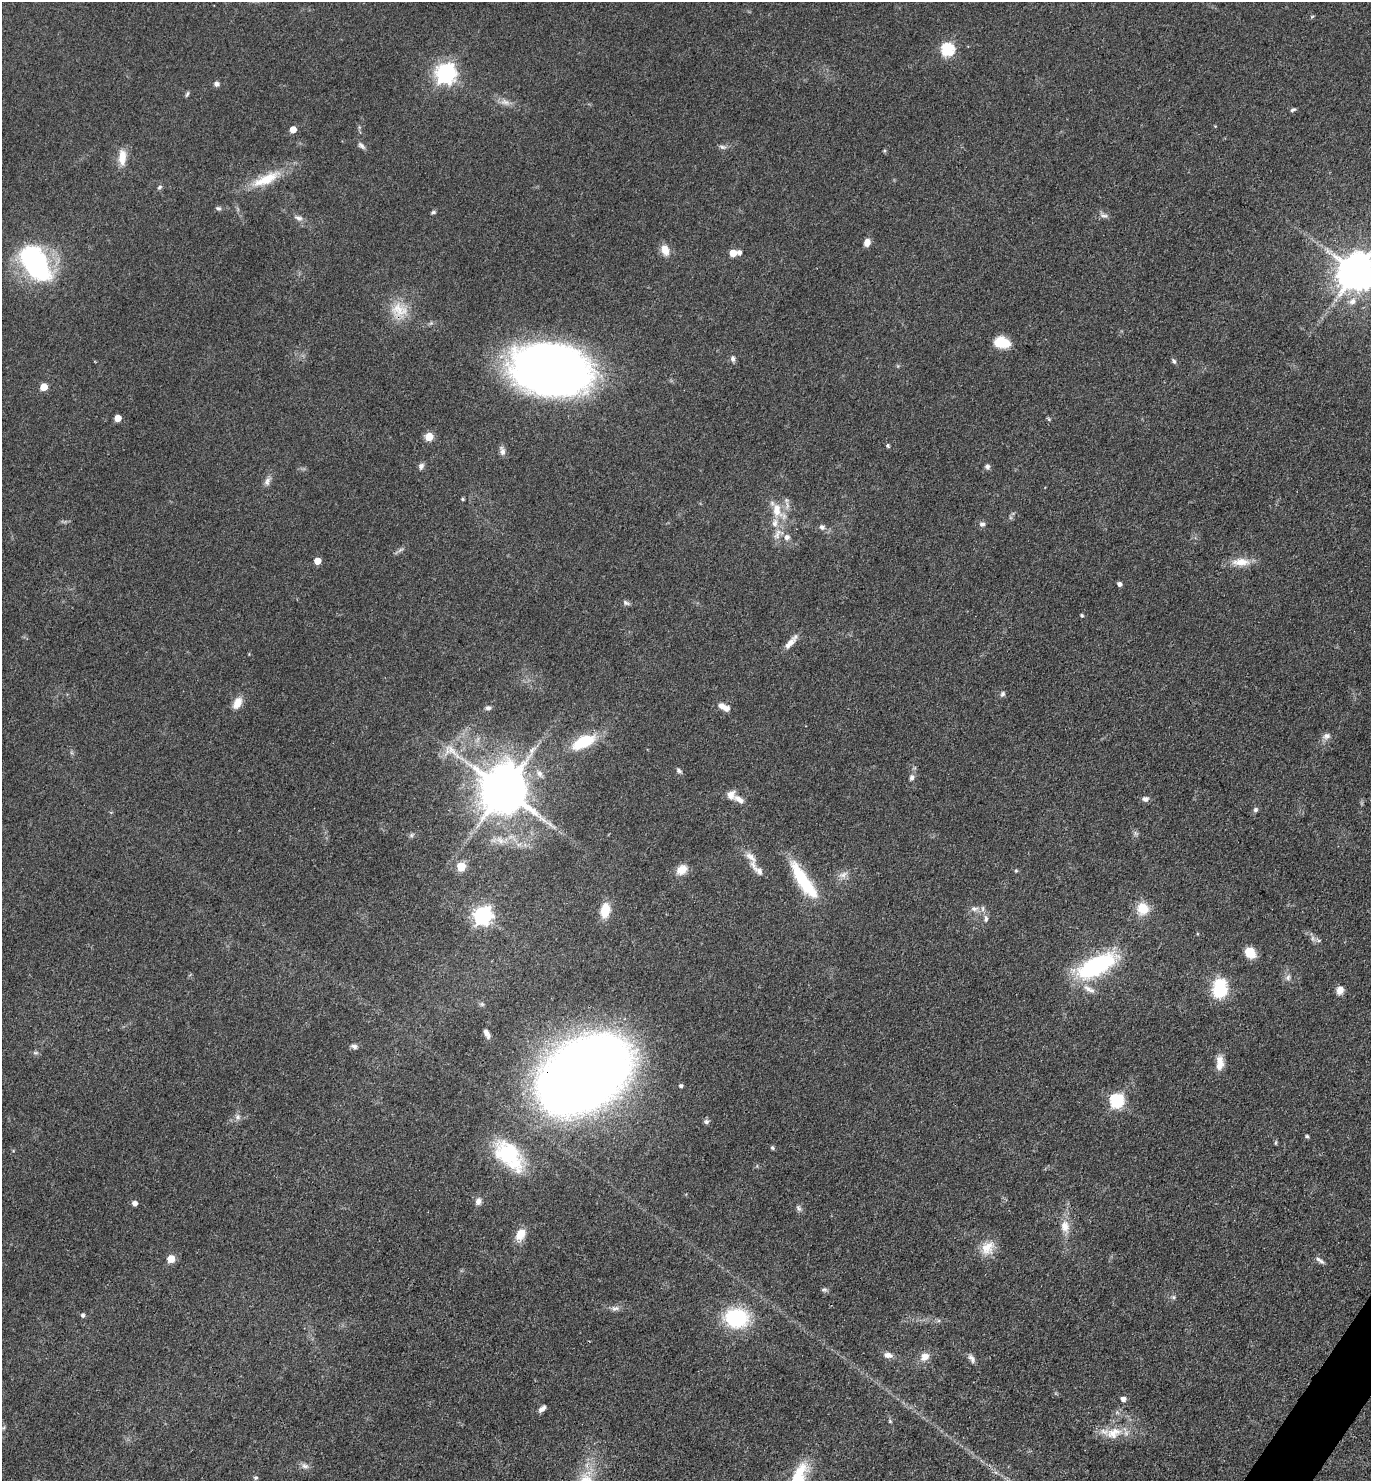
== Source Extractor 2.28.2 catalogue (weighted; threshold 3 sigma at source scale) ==
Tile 6 of 4 x 4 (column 2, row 2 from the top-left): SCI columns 1663-3031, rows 2959-4437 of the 5922 x 5917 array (HDU 1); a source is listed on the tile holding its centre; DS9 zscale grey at full resolution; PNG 1373 x 1483 px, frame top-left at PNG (2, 2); no overlay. Shown black and unused: <1% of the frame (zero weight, under 3 of 4 exposures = <1% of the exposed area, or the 3 px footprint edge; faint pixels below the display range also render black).
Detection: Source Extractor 2.28.2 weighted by HDU 2 'WHT'; one run over the whole footprint, this tile lists its part. Background 0.071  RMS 0.0061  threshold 0.0277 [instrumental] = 3 sigma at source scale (4.5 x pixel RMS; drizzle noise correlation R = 1.50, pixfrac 1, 0.05/0.05 arcsec/px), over >= 5 px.
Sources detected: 129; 1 inside a brighter object's white glare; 1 long thin detection or spike segment (spike, bleed or trail) — not listed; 5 inside a brighter listed object's ellipse — not listed separately; the other 122 listed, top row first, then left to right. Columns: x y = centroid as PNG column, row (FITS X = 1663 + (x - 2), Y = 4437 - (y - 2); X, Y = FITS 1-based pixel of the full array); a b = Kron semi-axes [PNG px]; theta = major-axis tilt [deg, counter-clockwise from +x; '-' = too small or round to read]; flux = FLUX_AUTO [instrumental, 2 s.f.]
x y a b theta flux
1312 16 6 3 20 0.66
947 49 6 6 - 79
446 73 8 7 - 320
216 84 7 6 - 2
187 94 8 4 66 1
505 102 14 7 -12 3.9
1293 110 7 4 24 1.2
1215 126 3 3 - 0.46
293 129 5 5 - 9.2
361 145 12 5 -43 2.1
722 147 11 5 -17 1.7
122 157 19 9 87 8.8
266 179 44 13 25 20
159 187 7 5 28 1.2
218 208 7 5 -21 1.3
433 212 6 4 15 1
1104 216 11 4 -1 2
298 218 12 7 -21 2.8
867 242 8 6 73 4.3
665 250 14 9 -72 6.5
739 252 5 5 - 2.5
733 253 5 5 - 10
35 263 34 19 -58 120
1356 272 11 10 - 2000
1352 301 10 8 35 4
399 310 26 20 -14 16
1002 342 15 10 -12 15
733 359 8 6 -88 2
1174 361 7 5 -53 1.3
551 369 69 44 -10 440
44 387 5 5 - 14
118 418 5 5 - 9.2
1049 419 6 4 -48 0.77
429 437 5 5 - 19
888 446 5 4 - 1
502 451 11 7 -83 2.8
421 466 8 7 - 2.1
987 467 7 6 - 1.7
267 481 12 7 73 2.9
462 499 4 3 - 0.87
777 510 21 12 -79 12
982 524 8 7 - 2
822 527 8 7 - 2.1
778 534 17 10 57 5.9
400 550 11 3 29 1.5
317 561 5 5 - 8.5
1241 562 25 10 2 9.6
1119 584 4 4 - 2.1
626 603 9 6 -32 1.7
1081 615 4 4 - 0.99
791 642 23 6 50 5.6
1002 694 7 6 - 1.5
237 703 15 9 61 6.7
722 706 11 8 -21 3.4
488 708 8 6 6 1.6
1327 736 10 8 17 3
583 742 24 11 27 28
452 752 41 11 -37 15
679 771 8 6 -35 1.4
540 774 10 7 -58 2.8
912 777 8 6 82 2.1
504 790 14 13 - 2500
731 795 10 8 57 4.8
739 799 15 7 -29 4.6
1145 799 8 6 4 2.4
1256 810 6 5 - 1.6
411 835 6 5 - 1.1
519 844 7 4 19 1.6
461 866 5 5 - 25
757 869 30 8 -48 6.6
682 870 13 10 41 7.6
1016 871 6 4 0 0.73
843 875 14 9 26 4.1
803 881 53 13 -56 33
974 909 10 7 -1 3
1143 909 13 12 - 13
605 910 16 10 78 12
483 915 7 7 - 280
986 919 10 5 -84 2.2
1313 938 9 4 -82 1.7
1250 952 10 8 -51 16
1096 966 45 18 28 74
1288 978 8 7 - 2.2
1088 989 16 7 -29 4.6
1220 990 17 15 73 29
1340 990 10 8 67 4.3
487 1034 10 5 -65 2.8
354 1046 9 6 -14 2
35 1053 9 4 0 1.1
1219 1064 18 8 88 7.4
581 1076 79 54 34 940
681 1086 4 4 - 1.6
1117 1101 6 6 - 110
238 1117 8 6 22 2
706 1122 7 6 - 1.7
1307 1136 5 4 - 0.91
1276 1143 7 3 82 0.72
772 1148 6 5 - 1
509 1155 44 24 -48 48
478 1201 9 7 70 3.1
134 1203 5 5 - 3.4
799 1208 9 6 -67 1.8
1065 1226 18 12 -80 7.6
520 1234 12 9 62 11
987 1248 20 16 55 10
171 1259 5 5 - 14
1318 1259 9 6 -32 2.2
824 1290 9 5 -4 1.3
1173 1297 6 5 - 1.1
615 1308 11 7 13 2.5
83 1315 5 4 - 1.6
736 1318 21 17 -5 52
888 1355 12 7 -14 3.6
925 1357 13 10 36 5.4
972 1358 12 6 -59 2.5
1123 1399 6 5 - 2.8
542 1409 10 5 41 2.4
890 1421 5 5 - 0.76
1113 1433 24 15 22 13
305 1466 11 7 -23 2.7
256 1478 6 4 2 0.96
798 1478 49 18 68 31
Overlapping masked pixels (flux is a lower limit): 1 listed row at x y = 581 1076
Isophote crosses this tile's border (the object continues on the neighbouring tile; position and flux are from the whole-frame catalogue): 2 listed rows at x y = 1356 272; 798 1478